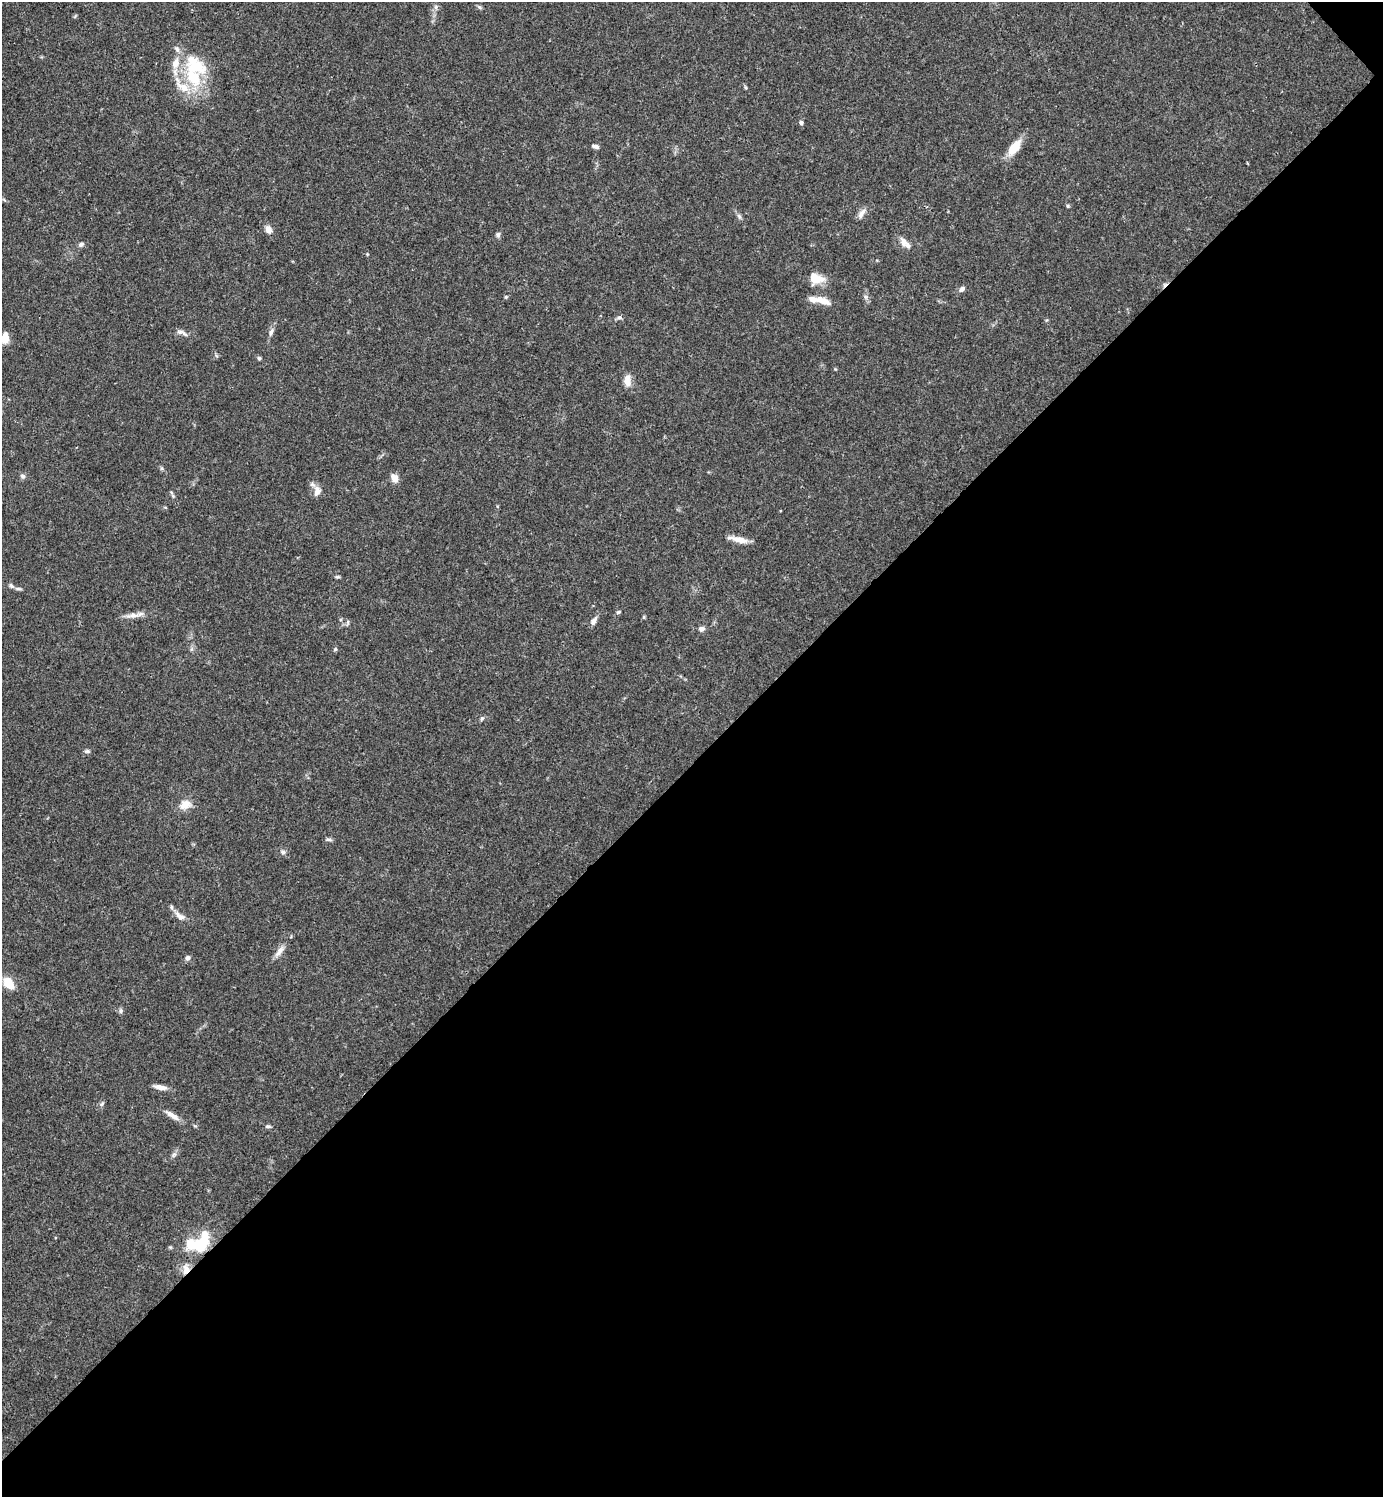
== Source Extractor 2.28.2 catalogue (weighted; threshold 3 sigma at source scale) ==
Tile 12 of 4 x 4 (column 4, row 3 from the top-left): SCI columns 4444-5824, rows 1496-2990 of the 5981 x 5982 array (HDU 1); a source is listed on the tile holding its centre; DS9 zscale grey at full resolution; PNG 1385 x 1499 px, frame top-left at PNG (2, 2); no overlay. Shown black and unused: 49% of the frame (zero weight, under 3 of 4 exposures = <1% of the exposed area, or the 3 px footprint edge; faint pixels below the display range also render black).
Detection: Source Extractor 2.28.2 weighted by HDU 2 'WHT'; one run over the whole footprint, this tile lists its part. Background 0.0388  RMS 0.0027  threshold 0.012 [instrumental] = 3 sigma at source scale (4.5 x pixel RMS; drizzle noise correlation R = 1.50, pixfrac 1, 0.05/0.05 arcsec/px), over >= 5 px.
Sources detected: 68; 1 inside a brighter object's white glare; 1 cosmic-ray / hot-pixel residue — not listed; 10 inside a brighter listed object's ellipse — not listed separately; the other 56 listed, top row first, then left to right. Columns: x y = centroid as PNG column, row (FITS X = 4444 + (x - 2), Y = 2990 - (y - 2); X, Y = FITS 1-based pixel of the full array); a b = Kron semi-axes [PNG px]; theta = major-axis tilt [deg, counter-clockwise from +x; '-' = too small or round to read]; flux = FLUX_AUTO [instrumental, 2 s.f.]
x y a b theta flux
436 7 7 4 -90 0.56
480 7 7 5 -28 0.47
177 49 9 6 -59 0.92
193 77 29 20 -54 13
745 87 6 4 -70 0.33
801 123 6 5 - 0.56
595 146 9 5 -14 0.68
1014 147 20 9 52 4.9
1068 206 5 4 - 0.33
861 214 16 6 58 1.3
739 216 8 4 -46 0.59
268 229 10 7 -59 1.6
498 235 7 5 89 0.62
903 241 14 8 -63 1.8
81 244 7 6 - 0.74
367 254 4 3 - 0.24
815 280 21 10 13 3.4
962 289 9 6 46 0.87
506 297 5 4 - 0.28
823 301 19 9 -20 2.7
619 317 8 5 29 0.61
271 332 11 5 73 0.93
182 333 18 5 -27 1
5 338 13 8 85 3
259 358 5 5 - 0.4
627 381 16 9 -85 2.2
23 476 6 6 - 0.7
394 478 9 7 -58 2.2
317 491 15 9 81 1.9
173 496 4 4 - 0.32
738 539 23 6 -13 2.7
338 577 7 3 8 0.36
11 586 8 5 -46 0.62
618 612 7 4 26 0.43
133 615 20 7 2 1.9
593 621 9 6 60 1.3
348 622 6 4 -73 0.4
702 629 7 6 - 0.97
191 649 7 4 71 0.49
335 649 6 4 2 0.32
482 718 7 4 58 0.42
87 751 7 5 0 0.55
185 805 13 10 27 3
329 840 9 4 -5 0.55
283 852 6 6 - 0.57
180 916 16 7 -41 1.9
279 951 18 7 53 1.8
188 958 7 6 - 0.82
8 983 16 10 -53 4.4
121 1011 7 6 - 0.58
160 1087 15 5 -11 1.8
102 1104 7 3 53 0.45
172 1115 22 6 -33 1.9
268 1126 7 4 -10 0.5
174 1154 8 5 58 0.67
201 1244 34 18 68 10
Overlapping masked pixels (flux is a lower limit): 1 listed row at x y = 201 1244